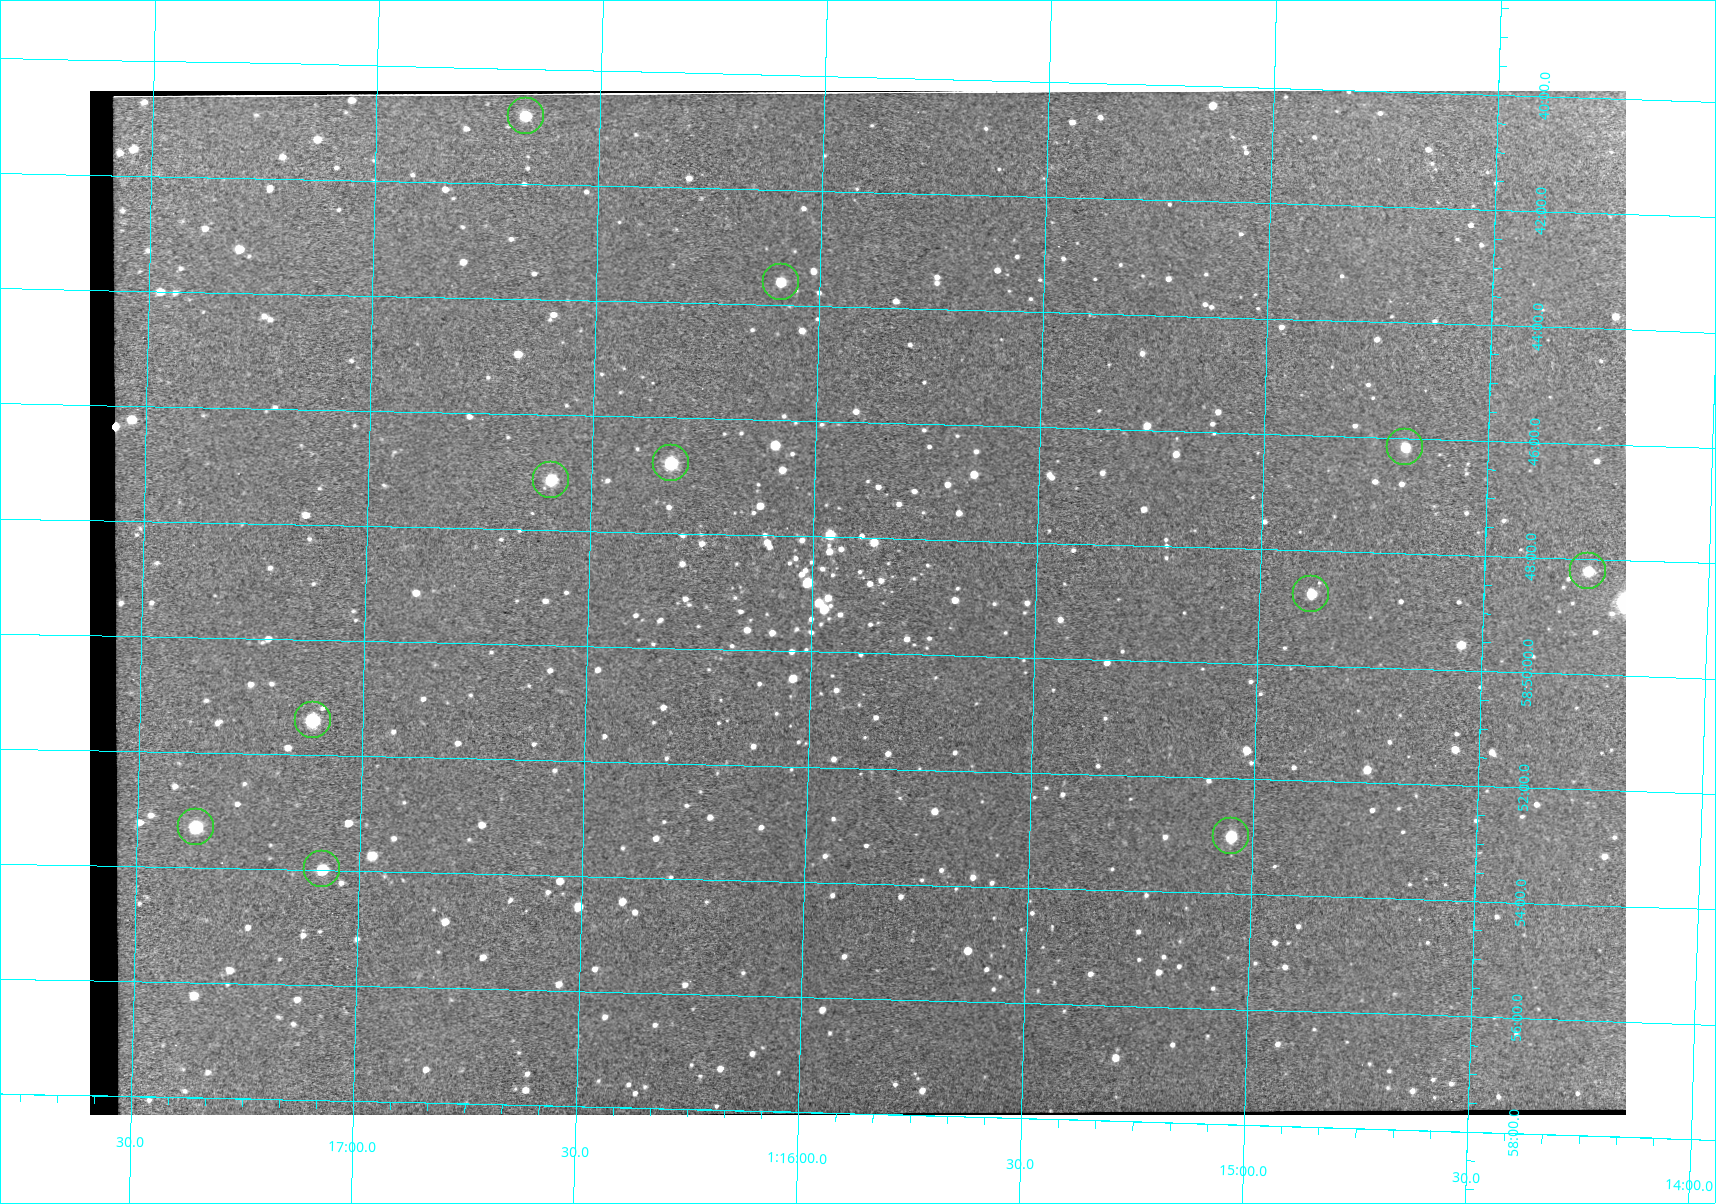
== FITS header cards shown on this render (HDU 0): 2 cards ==
NAXIS1  =                 1536 / length of data axis 1
NAXIS2  =                 1024 / length of data axis 2

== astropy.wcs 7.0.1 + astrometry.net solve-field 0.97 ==
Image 1536 x 1024 px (HDU 0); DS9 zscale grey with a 90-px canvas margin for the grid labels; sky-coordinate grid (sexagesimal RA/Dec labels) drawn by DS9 from the SOLVED WCS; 11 Tycho-2 reference stars matched to detected sources circled (green)
Header WCS: none
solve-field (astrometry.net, Tycho-2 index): SOLVED blind (the file carries no WCS)
Solved WCS: RA---TAN-SIP/DEC--TAN-SIP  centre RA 01:15:54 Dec +58:49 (18.97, +58.82 deg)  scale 1.04 arcsec/px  FOV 26.7' x 17.8'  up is +179 deg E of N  parity flipped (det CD > 0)
(file carries no celestial WCS; the grid is the blind solution)
Tycho-2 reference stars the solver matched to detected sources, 11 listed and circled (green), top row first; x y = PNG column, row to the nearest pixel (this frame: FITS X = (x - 90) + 1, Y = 1024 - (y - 93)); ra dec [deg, ICRS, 3 dp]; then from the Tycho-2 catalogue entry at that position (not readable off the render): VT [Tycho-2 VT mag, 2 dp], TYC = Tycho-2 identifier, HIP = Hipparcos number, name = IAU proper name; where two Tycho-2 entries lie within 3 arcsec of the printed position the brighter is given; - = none
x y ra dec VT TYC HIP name
526 118 19.167 +58.680 10.88 3681-952-1 - -
781 284 19.022 +58.727 11.07 3681-824-1 - -
1405 449 18.671 +58.769 10.95 3681-748-1 - -
671 465 19.081 +58.780 9.70 3681-286-1 - -
551 482 19.147 +58.785 10.27 3681-416-1 - -
1588 573 18.567 +58.803 10.57 3681-756-1 - -
1311 596 18.721 +58.813 10.92 3681-1085-1 - -
313 722 19.278 +58.857 9.64 3681-899-1 - -
196 829 19.342 +58.888 9.85 3681-1399-1 - -
1231 838 18.762 +58.883 10.40 3681-441-1 - -
322 871 19.270 +58.900 10.76 3681-1215-1 - -